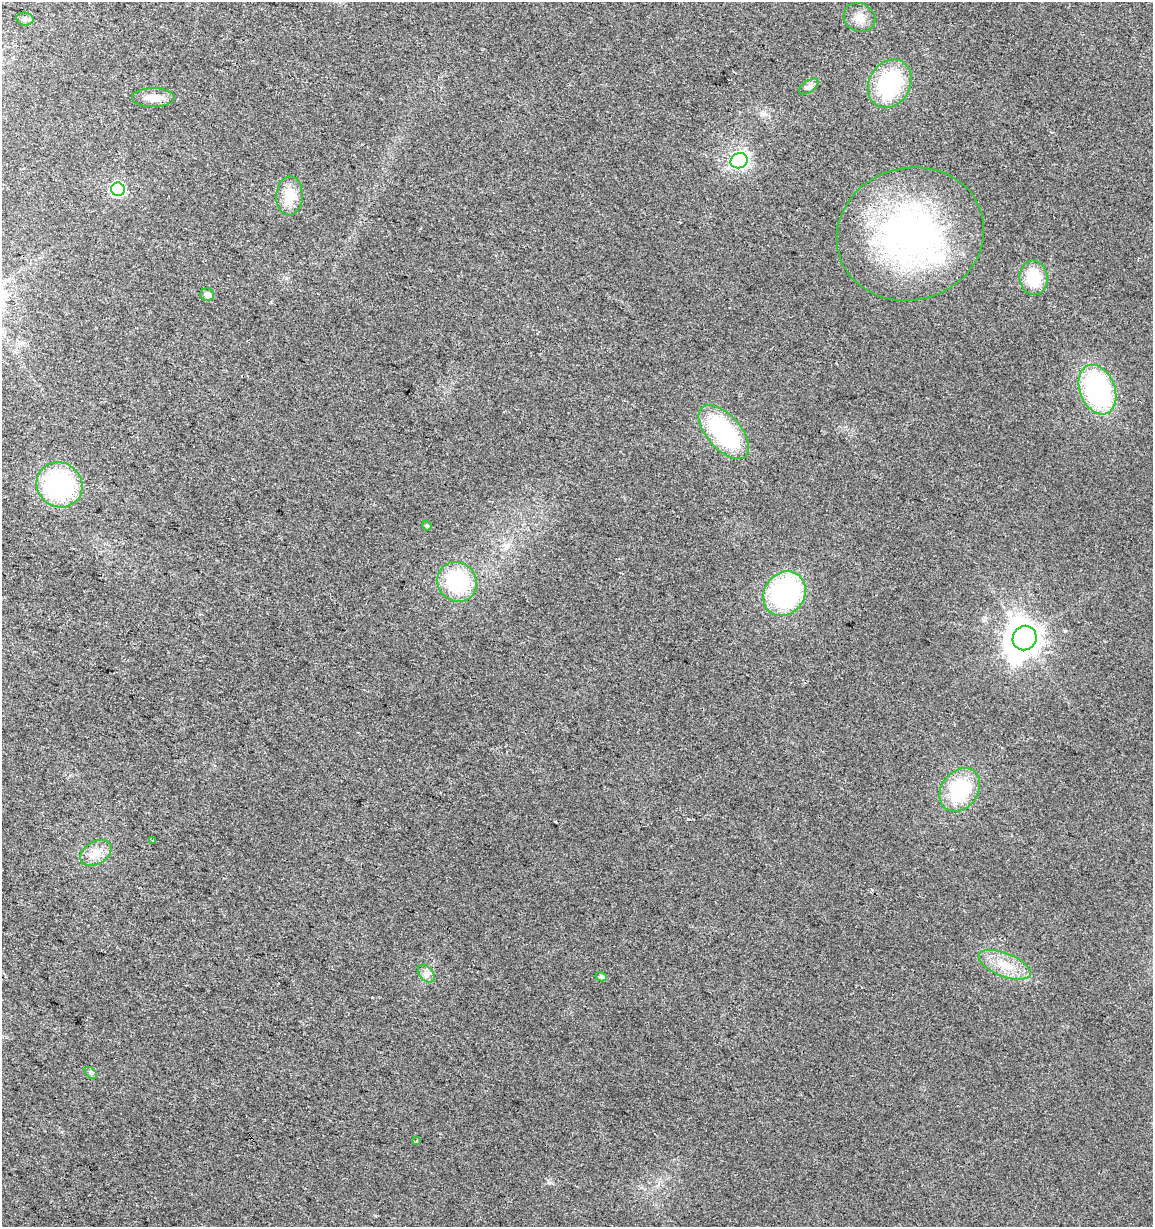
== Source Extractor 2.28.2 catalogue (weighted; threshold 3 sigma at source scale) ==
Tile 11 of 4 x 4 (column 3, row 3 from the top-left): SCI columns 2587-3737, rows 1227-2451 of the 5113 x 4909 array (HDU 1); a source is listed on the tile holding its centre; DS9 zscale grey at full resolution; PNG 1155 x 1229 px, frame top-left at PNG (2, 2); each listed source drawn as its Kron ellipse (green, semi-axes under 4 px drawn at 4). Shown black and unused: <1% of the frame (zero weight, under 2 of 3 exposures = <1% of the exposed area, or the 3 px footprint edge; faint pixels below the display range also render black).
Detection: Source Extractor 2.28.2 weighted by HDU 2 'WHT'; one run over the whole footprint, this tile lists its part. Background 0.0138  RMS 0.0058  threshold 0.0263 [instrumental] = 3 sigma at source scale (4.5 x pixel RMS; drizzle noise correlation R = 1.50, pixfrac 1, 0.0396/0.0396 arcsec/px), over >= 5 px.
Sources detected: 27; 1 inside a brighter listed object's ellipse — not listed separately; the other 26 listed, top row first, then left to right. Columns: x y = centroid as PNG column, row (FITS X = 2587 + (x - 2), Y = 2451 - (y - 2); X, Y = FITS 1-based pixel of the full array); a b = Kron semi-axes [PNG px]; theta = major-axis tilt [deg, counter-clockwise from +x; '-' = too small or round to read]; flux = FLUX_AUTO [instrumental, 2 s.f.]
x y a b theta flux
860 18 16 14 -26 6.7
25 19 9 6 -7 1.7
890 84 25 20 60 53
809 86 11 6 34 2
153 98 21 9 0 6.6
739 161 9 7 25 220
118 189 7 6 - 98
289 196 19 13 87 14
910 234 74 66 16 200
1034 278 17 14 -83 20
207 295 7 6 - 3.1
1097 390 26 17 -68 93
724 432 33 17 -48 67
59 485 23 22 - 74
427 526 5 4 - 0.86
457 582 21 19 -47 45
784 594 23 20 55 97
1025 638 12 11 - 810
960 790 23 18 53 36
153 841 3 2 - 0.54
96 853 17 11 30 7.4
1005 965 28 11 -21 13
426 974 10 7 -49 2.7
601 977 6 4 -15 1.6
91 1073 7 4 -44 1.1
417 1141 3 3 - 1.9
Unlisted compact peaks at least as high as the median listed source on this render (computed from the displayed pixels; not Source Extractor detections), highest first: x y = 549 1183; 1065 631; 372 997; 985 617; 62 1132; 286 278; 70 775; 271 302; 641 1187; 375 1215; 1051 132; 763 114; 496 255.